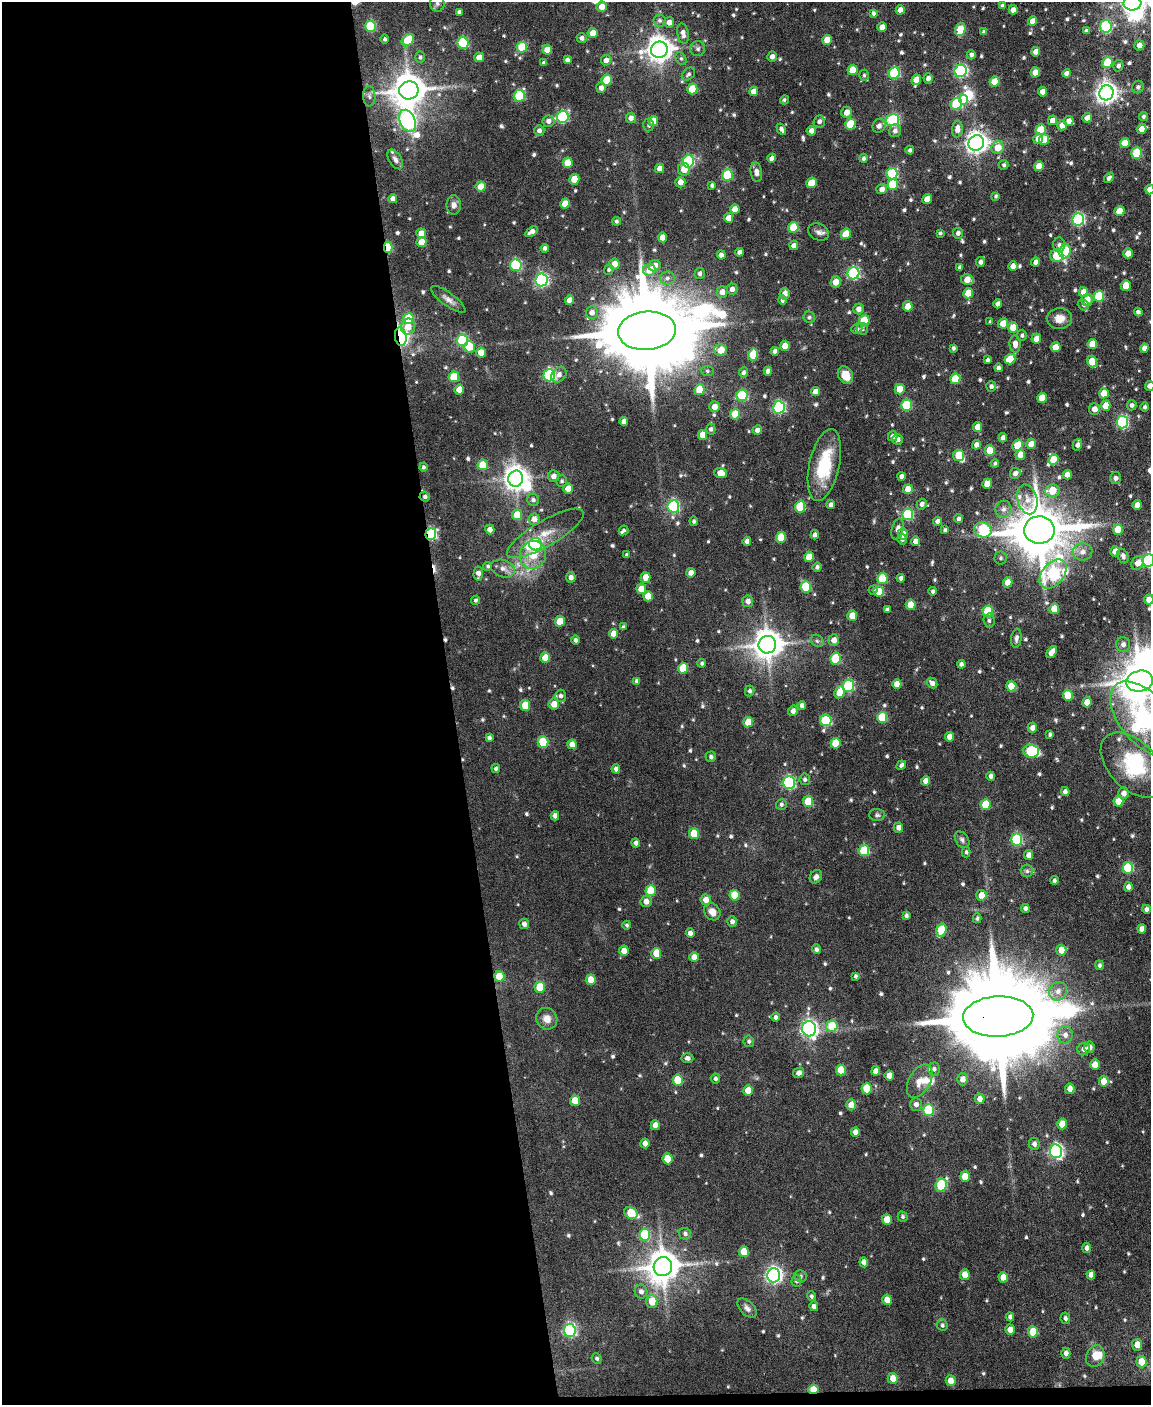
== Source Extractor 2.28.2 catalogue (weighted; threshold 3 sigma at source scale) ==
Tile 9 of 4 x 3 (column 1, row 3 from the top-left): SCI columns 2-1150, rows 240-1642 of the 4598 x 4580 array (HDU 1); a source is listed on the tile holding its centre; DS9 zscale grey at full resolution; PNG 1153 x 1407 px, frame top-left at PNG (2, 2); each listed source drawn as its Kron ellipse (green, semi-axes under 4 px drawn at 4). Shown black and unused: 40% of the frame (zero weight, under 4 of 7 exposures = <1% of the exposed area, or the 3 px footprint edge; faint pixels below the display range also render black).
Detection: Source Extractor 2.28.2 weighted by HDU 2 'WHT'; one run over the whole footprint, this tile lists its part. Background 0.0755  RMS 0.0051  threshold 0.0209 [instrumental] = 3 sigma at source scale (4.09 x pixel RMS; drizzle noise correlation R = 1.36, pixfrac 0.8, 0.05/0.05 arcsec/px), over >= 5 px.
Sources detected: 710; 7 inside a brighter object's white glare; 4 cosmic-ray / hot-pixel residue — neither listed nor drawn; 11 inside a brighter listed object's ellipse — not listed separately; of the other 688, all 500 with FLUX_AUTO >= 0.81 (the completeness limit of this list) listed and drawn (188 fainter detections not listed), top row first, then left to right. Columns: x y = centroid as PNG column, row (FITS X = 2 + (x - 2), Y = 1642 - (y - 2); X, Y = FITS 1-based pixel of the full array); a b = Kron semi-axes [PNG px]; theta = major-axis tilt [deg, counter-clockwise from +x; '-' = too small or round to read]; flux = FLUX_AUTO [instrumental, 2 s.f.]
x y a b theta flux
437 3 8 7 - 1.4
1132 3 9 7 7 330
1002 6 3 3 - 1
602 7 5 5 - 4.9
900 10 4 4 - 3
1013 10 5 4 - 3.2
459 12 4 4 - 1.4
873 13 4 3 - 1.1
659 20 6 6 - 1.2
1033 21 5 4 - 5.1
669 22 5 5 - 2.9
371 26 5 5 - 32
1106 26 6 6 - 38
882 27 5 4 - 3.5
960 29 7 5 73 9.3
1086 31 4 4 - 1.1
984 32 4 4 - 1.3
593 33 5 5 - 5.6
683 34 10 5 -78 2.6
582 38 5 5 - 1.5
385 39 4 4 - 0.9
408 40 7 5 45 12
827 40 5 5 - 7
463 43 6 5 - 32
1139 45 5 5 - 2.5
522 47 5 5 - 19
698 49 7 7 - 1.3
547 50 5 5 - 6.3
659 50 8 8 - 470
1036 52 5 4 - 3.2
971 55 4 4 - 1.5
420 57 6 4 -90 0.87
479 57 5 4 - 4.4
772 57 5 4 - 2.3
681 58 7 5 -62 0.9
567 60 4 4 - 1.7
606 60 5 5 - 2.3
543 63 4 4 - 0.87
1107 63 5 5 - 15
1118 66 6 5 - 1.3
852 70 5 5 - 8.3
961 71 6 6 - 63
1035 72 5 4 - 5.9
894 73 6 5 - 37
1067 73 4 4 - 2
688 74 8 5 43 1.1
864 75 5 5 - 0.84
928 78 5 4 - 2
607 80 5 5 - 13
916 80 5 5 - 5.9
995 82 5 5 - 9.1
1138 87 6 6 - 1.3
601 88 5 4 - 2.3
692 89 5 5 - 14
409 90 10 9 - 1000
753 91 5 4 - 3.5
1042 92 4 4 - 3.2
1106 93 7 7 - 320
369 96 10 6 -87 1.7
519 96 6 5 - 27
963 99 5 4 - 10
784 100 4 4 - 0.88
956 104 6 5 - 29
847 112 5 5 - 3.7
1143 116 5 4 - 1.1
563 117 6 5 - 50
631 118 5 5 - 2.4
1087 118 5 4 - 2.9
893 120 7 6 - 46
1052 120 5 4 - 3.1
408 121 11 7 -66 140
548 121 6 5 - 2
653 121 5 5 - 5.9
819 121 6 5 - 1.9
1069 121 5 5 - 3
850 124 5 5 - 13
649 125 6 5 - 0.94
1062 125 5 5 - 3.7
879 126 7 6 - 1.6
781 129 6 4 -59 1.4
957 129 8 5 85 3.1
1142 129 5 5 - 3.6
1041 130 5 5 - 9.6
539 131 5 5 - 1.8
811 131 5 4 - 2.4
895 131 6 6 - 1.9
1038 139 5 5 - 3.6
1044 140 5 5 - 10
976 143 8 7 - 320
1125 143 5 5 - 6
998 148 6 6 - 6.8
910 150 4 4 - 1.1
1137 153 6 5 - 20
772 158 4 4 - 2.5
864 158 4 4 - 1.1
395 159 11 6 -57 1.9
688 161 6 5 - 47
568 163 5 5 - 8.7
1004 165 5 5 - 0.95
1039 166 5 5 - 7.2
660 168 5 4 - 3.4
684 169 6 6 - 5
756 172 10 5 -82 2.4
892 174 6 5 - 23
727 175 5 5 - 25
1109 178 6 4 49 1.5
574 179 5 5 - 8.4
680 182 5 5 - 3.8
811 183 5 5 - 8.1
893 184 5 5 - 20
712 185 4 3 - 1.1
481 187 5 5 - 6.6
882 189 5 5 - 2.7
1150 189 5 4 - 4.2
996 196 4 3 - 0.81
393 199 4 4 - 2.3
927 199 5 4 - 4.6
565 203 5 5 - 7
454 205 10 7 90 2.2
735 209 5 4 - 4.6
1119 211 5 5 - 7.4
729 218 5 4 - 4.7
1078 219 6 6 - 63
616 221 4 4 - 0.89
793 227 5 5 - 16
531 232 7 4 32 2.4
818 232 11 8 -23 2
421 233 5 5 - 4.6
940 233 3 3 - 0.82
958 233 5 5 - 1.6
846 234 5 5 - 9.7
662 237 5 4 - 4.4
421 242 5 5 - 6.2
794 245 4 4 - 2.5
1059 245 7 6 - 1.5
388 247 6 4 90 21
545 248 4 4 - 1.5
1065 251 7 5 83 18
739 252 4 4 - 1.8
1128 253 5 5 - 5.5
721 255 4 4 - 2.4
1057 256 6 6 - 18
980 262 5 4 - 1.8
1036 262 4 4 - 2.5
614 264 5 5 - 4.8
516 265 6 6 - 42
655 266 6 5 - 3.5
1013 266 5 4 - 3.1
960 267 4 3 - 1.2
609 270 5 4 - 0.95
649 270 6 6 - 5.4
700 273 6 5 - 1.4
853 273 6 6 - 60
667 278 7 6 - 1.6
542 280 6 6 - 79
967 280 6 5 - 5.5
836 282 6 5 - 5.3
1126 285 5 5 - 5.2
732 289 5 5 - 2.2
722 292 6 5 - 3.1
1083 292 5 4 - 4.2
968 293 5 5 - 7.9
784 294 6 5 - 3.3
1099 296 5 5 - 20
448 299 21 6 -37 2.8
569 300 5 4 - 3.8
782 300 4 4 - 1.1
1087 300 6 5 - 5.1
998 304 4 4 - 2.5
1083 305 6 5 - 0.89
908 306 5 5 - 5.5
858 309 5 5 - 2.5
592 312 6 6 - 2.8
1138 312 4 4 - 1.3
809 317 6 5 - 0.94
409 319 5 5 - 22
1059 319 13 10 8 4.5
864 320 5 5 - 11
990 322 4 3 - 0.87
1003 323 5 5 - 6.7
408 327 8 7 - 5.1
1013 327 5 5 - 6.6
857 329 5 5 - 1.1
862 329 6 5 - 0.99
647 331 29 19 5 8900
1022 335 5 5 - 1.1
401 337 9 5 -82 110
1036 339 5 4 - 4.2
462 340 6 5 - 39
1015 344 8 5 -86 3.1
1092 344 5 5 - 7.9
785 346 5 5 - 6.7
469 347 6 5 - 9.6
1056 347 5 5 - 5.3
953 348 4 3 - 0.96
1144 348 4 4 - 2.5
721 350 6 5 - 7.5
775 351 4 4 - 1.8
481 352 5 5 - 5.2
753 355 6 5 - 12
1010 359 5 5 - 9
987 360 4 3 - 1.1
1092 362 6 5 - 10
998 368 4 4 - 1.5
707 371 6 5 - 0.85
768 371 4 4 - 2.2
744 372 5 4 - 1.1
549 375 6 6 - 59
559 375 8 6 47 2.3
845 375 9 7 -61 6
454 377 5 5 - 15
955 379 5 5 - 16
991 386 5 5 - 1.4
1150 386 5 5 - 2.6
459 389 5 5 - 5.2
900 389 5 5 - 7.6
699 390 5 5 - 12
816 392 4 4 - 3.6
1104 393 5 5 - 6
742 395 6 5 - 28
1042 398 5 5 - 7.3
906 405 5 5 - 30
1132 405 5 5 - 1.3
1106 406 5 5 - 6.8
714 407 5 5 - 3.9
779 407 6 6 - 66
1145 407 4 4 - 1
1094 409 5 5 - 3.2
735 414 5 5 - 10
624 421 4 4 - 3.3
1122 422 6 6 - 55
978 427 5 4 - 4.9
711 429 5 4 - 1.2
757 430 5 4 - 2.3
702 435 5 4 - 5.4
893 436 5 5 - 2
1003 438 5 4 - 2.1
897 439 5 5 - 2.1
1031 444 5 5 - 4.2
976 445 5 4 - 2.5
1017 445 6 5 - 11
1077 445 6 4 75 1.7
990 451 5 5 - 9.6
959 455 6 5 - 13
1020 455 5 5 - 4.4
1053 459 5 5 - 10
995 463 4 4 - 0.93
483 465 5 5 - 10
824 465 37 15 78 23
423 467 4 4 - 1
721 473 6 5 - 4.7
1015 473 5 5 - 2
1067 475 4 4 - 2.7
553 476 6 5 - 2.4
901 476 4 4 - 1.8
1115 478 6 5 - 1.3
516 479 8 7 - 430
562 481 6 5 - 0.89
987 484 5 5 - 4.8
568 489 5 5 - 6.5
908 489 5 4 - 6.1
1052 491 7 6 - 9.3
425 497 5 5 - 1.2
1027 499 15 9 -76 5.4
533 500 6 5 - 1.3
922 504 5 5 - 1.9
831 505 4 4 - 1.6
1137 505 5 4 - 4.3
673 506 6 5 - 58
800 507 5 5 - 22
1003 509 8 8 - 2.3
908 514 6 5 - 38
517 515 5 5 - 10
534 519 6 5 - 3.4
959 519 4 4 - 1.2
694 521 4 4 - 1.1
938 521 4 4 - 2.3
490 529 5 4 - 2.5
898 529 11 6 75 2.3
624 530 5 4 - 0.89
945 530 4 4 - 1.3
983 530 9 7 -22 39
1039 530 15 13 -2 2800
1118 530 5 5 - 10
545 533 43 13 30 10
431 534 6 5 - 48
903 534 5 5 - 4.5
815 535 4 4 - 2
781 537 5 5 - 12
902 539 5 5 - 0.94
747 541 4 4 - 1.7
916 541 4 4 - 2.9
535 544 6 6 - 28
1115 551 5 5 - 3.4
1083 552 10 8 12 3
533 555 14 13 - 11
627 555 4 3 - 0.97
1123 556 7 5 -67 1.7
809 557 5 4 - 6.8
1001 558 6 6 - 1
1148 560 6 6 - 73
1138 563 7 6 - 4.3
488 566 4 4 - 0.89
817 567 5 4 - 1.2
503 569 12 8 -17 2.8
478 573 7 5 85 2.5
691 573 4 4 - 3.2
1053 574 17 11 51 83
571 577 5 5 - 2.2
646 577 5 5 - 5.4
901 578 4 4 - 1.5
882 579 5 5 - 18
1008 582 5 4 - 5.1
806 587 6 5 - 20
641 589 5 5 - 6
873 590 5 4 - 0.92
933 591 4 4 - 1.2
879 592 5 5 - 8.1
648 596 5 5 - 7.4
1149 599 5 5 - 5.3
475 600 4 4 - 0.91
748 601 6 5 - 2.2
911 605 5 5 - 9
887 609 4 4 - 1.2
1054 609 5 5 - 8.5
988 611 6 5 - 22
852 616 5 5 - 6.7
560 621 5 5 - 9.6
989 621 7 5 -87 1.3
623 627 4 4 - 0.91
614 634 5 4 - 5.2
1016 638 9 5 83 1.5
575 640 4 4 - 1.3
834 640 6 5 - 3.5
817 641 7 5 -43 1.1
1123 644 7 7 - 2.2
767 645 9 8 - 730
1052 652 7 4 52 4.4
545 658 5 5 - 7.9
835 659 6 5 - 24
702 663 4 4 - 0.83
961 664 4 4 - 1.6
683 668 5 5 - 14
637 681 4 4 - 1.5
1140 681 13 10 15 1500
932 683 6 4 -48 1.9
897 684 5 4 - 4.9
848 686 6 5 - 41
1011 686 5 5 - 7.6
750 691 5 4 - 1.1
839 692 6 5 - 8.3
1068 695 5 5 - 10
560 696 6 5 - 1.4
1087 702 5 4 - 6.3
554 704 5 5 - 5.2
525 705 5 5 - 11
802 706 4 4 - 2.2
793 711 5 4 - 2.2
882 717 5 5 - 21
1146 719 46 25 -48 65
826 720 6 5 - 29
748 722 5 5 - 8.3
1032 728 5 4 - 2.9
1050 734 4 3 - 1
949 737 4 4 - 3.2
489 738 4 4 - 1.3
543 742 5 5 - 20
835 743 5 5 - 12
572 744 5 5 - 3.9
1031 751 8 6 -3 35
711 757 5 5 - 1.2
901 765 5 4 - 1.2
1133 765 39 23 -46 30
496 768 4 4 - 1
616 769 4 4 - 1.6
991 776 4 4 - 1.8
805 779 6 5 - 1.1
926 781 4 4 - 3.3
789 782 6 6 - 67
1065 792 4 4 - 1.6
1124 793 6 5 - 2.6
808 801 5 5 - 12
1118 801 5 5 - 8.1
781 804 5 5 - 1.1
985 805 5 5 - 13
877 815 8 6 -1 1.1
555 816 4 4 - 2.1
898 827 5 5 - 2.5
694 834 5 5 - 13
962 840 9 6 -56 1.5
1017 840 6 5 - 41
636 843 4 4 - 1.9
864 851 5 5 - 21
966 852 5 4 - 0.93
1029 855 5 4 - 3.4
1128 868 6 5 - 30
1027 871 6 6 - 1.1
816 877 7 5 58 1.7
1054 880 4 3 - 1.1
1128 887 5 4 - 2.5
651 891 5 5 - 14
734 895 5 5 - 10
981 895 5 5 - 5.2
706 900 5 5 - 4.2
646 901 5 5 - 3.2
1025 908 4 4 - 1.4
1146 909 4 4 - 1.7
712 912 9 7 -50 4.1
906 915 4 4 - 1.3
977 918 5 3 - 0.87
732 921 5 5 - 1.6
524 924 5 5 - 2
627 925 4 4 - 0.84
1142 929 4 4 - 3.2
941 930 6 5 - 16
690 933 4 4 - 2.5
816 949 5 4 - 1.4
1061 950 5 5 - 4.9
624 951 5 5 - 3.8
656 953 5 5 - 9.7
694 957 5 5 - 4.5
1100 965 5 4 - 1
499 976 5 5 - 10
855 976 4 3 - 1
591 980 5 5 - 7.1
540 987 5 5 - 14
1058 991 9 8 - 3.2
776 1017 4 4 - 1.3
998 1017 35 20 3 13000
547 1019 11 10 - 4.3
832 1026 6 5 - 15
809 1029 7 7 - 150
1065 1035 8 7 - 2.6
749 1041 6 5 - 1
1089 1047 5 5 - 2.7
1084 1049 6 6 - 2.2
687 1058 6 5 - 1.5
1095 1065 5 5 - 4.9
934 1069 6 6 - 1.3
841 1070 5 5 - 11
876 1071 5 4 - 3
799 1073 6 5 - 2
889 1076 5 4 - 5
715 1078 5 4 - 1.1
963 1079 6 5 - 2.9
678 1080 5 5 - 16
920 1081 18 10 60 4.9
1104 1081 5 5 - 7.2
867 1089 5 5 - 15
1070 1089 5 5 - 3.6
748 1091 5 5 - 6.1
980 1099 5 5 - 2.9
575 1101 5 5 - 8
916 1104 6 6 - 2
851 1105 5 5 - 4.4
928 1110 6 5 - 30
1062 1124 5 4 - 8
655 1125 5 4 - 4.1
855 1132 5 4 - 2.9
645 1143 5 4 - 3.2
1034 1144 6 5 - 2.1
1056 1151 7 6 - 95
668 1159 5 5 - 13
965 1177 5 5 - 8.8
941 1185 6 5 - 31
631 1213 7 5 -32 14
903 1217 5 4 - 0.85
887 1220 5 5 - 8.8
685 1234 6 5 - 1.4
645 1235 6 5 - 27
1087 1248 5 4 - 1.8
744 1252 5 5 - 9.3
864 1262 5 4 - 3.1
663 1266 9 9 - 980
774 1275 7 6 - 160
965 1275 5 5 - 5.6
1091 1275 5 4 - 2.5
801 1276 6 6 - 1
1003 1277 5 4 - 5.9
796 1281 5 5 - 1.1
641 1292 7 6 - 2
811 1296 5 4 - 0.87
887 1300 5 5 - 5
652 1301 6 5 - 9.1
814 1306 5 4 - 1.7
747 1308 12 7 -46 2
1010 1317 4 4 - 1.5
1065 1318 6 5 - 1.2
942 1325 6 5 - 0.98
570 1330 6 6 - 75
1010 1330 5 5 - 3.7
1033 1332 5 5 - 11
1137 1345 6 5 - 4.2
1066 1353 5 4 - 2
1095 1356 11 9 67 6.2
597 1358 5 5 - 1
1141 1362 5 5 - 7.6
893 1378 5 5 - 5.4
951 1381 5 5 - 4.7
813 1389 5 4 - 11
Overlapping masked pixels (flux is a lower limit): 7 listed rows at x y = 388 247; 401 337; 425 497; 431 534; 499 976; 998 1017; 813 1389
Isophote crosses this tile's border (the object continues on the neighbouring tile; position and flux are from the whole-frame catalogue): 7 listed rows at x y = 1132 3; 1150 189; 1150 386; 1148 560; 1149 599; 1140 681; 1146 719